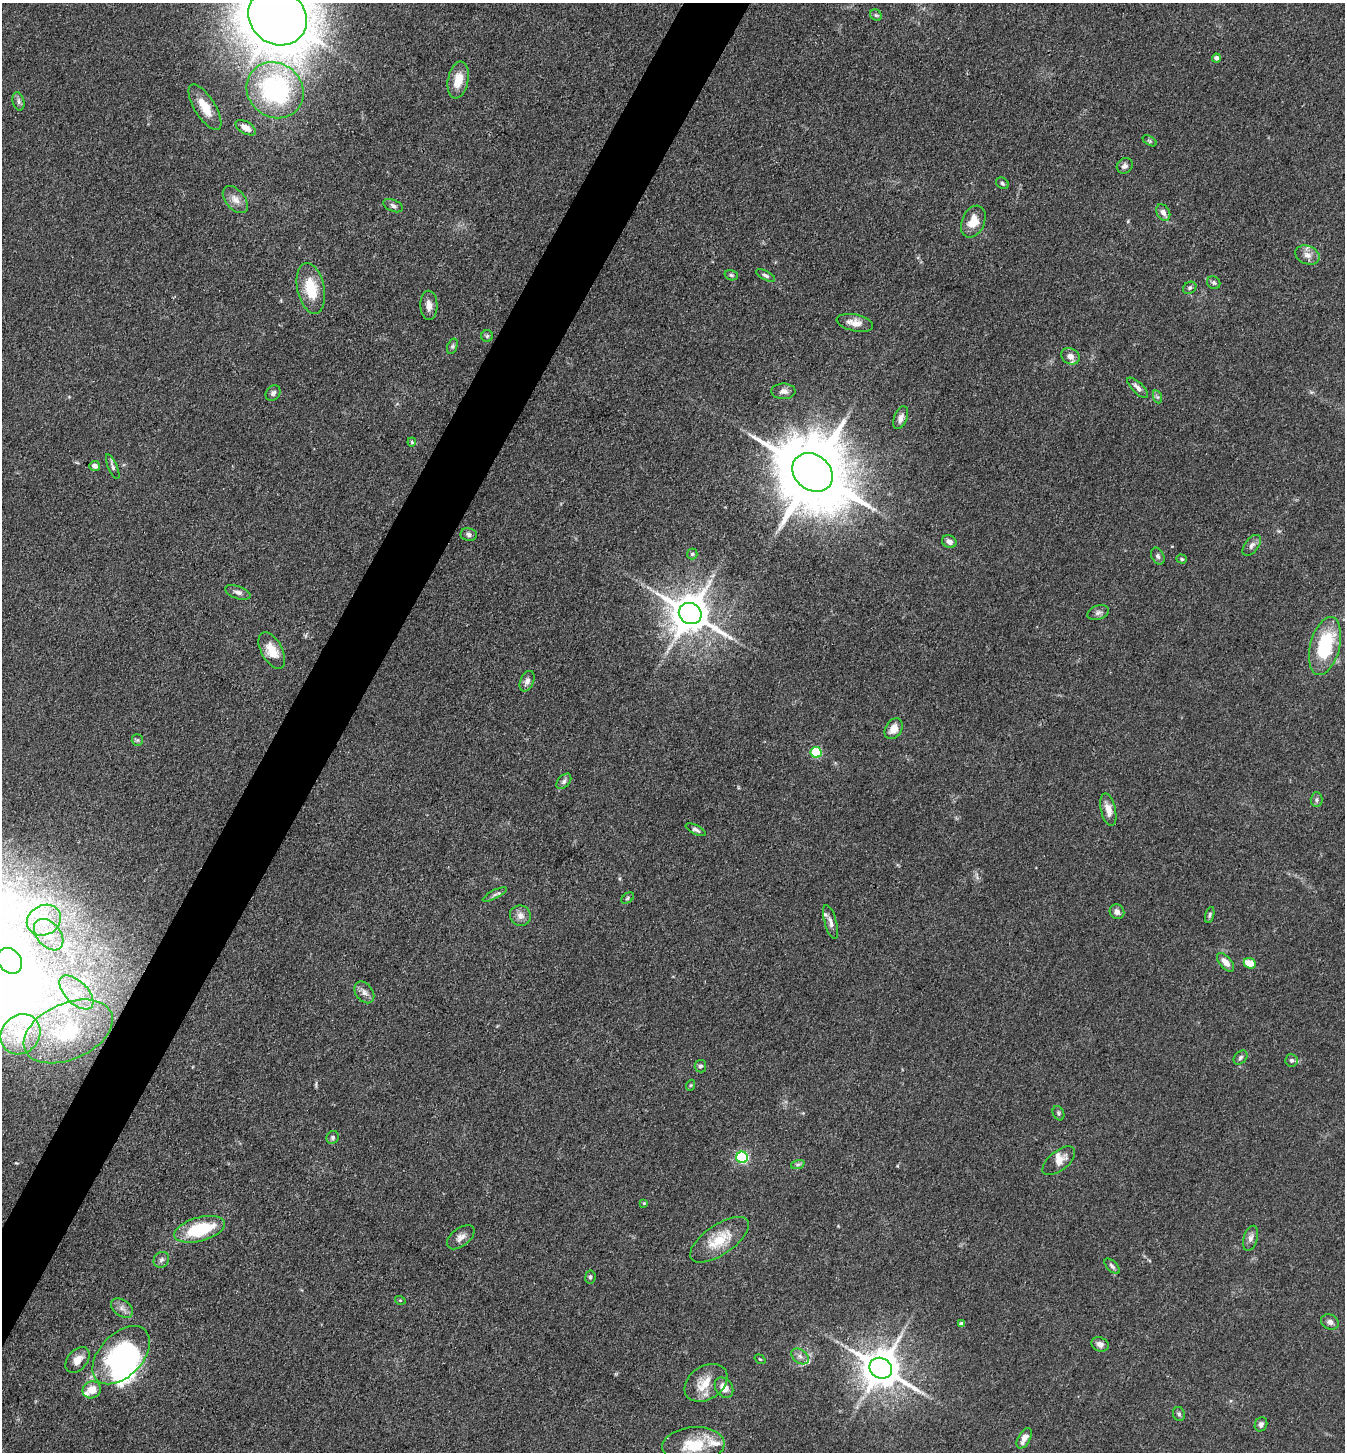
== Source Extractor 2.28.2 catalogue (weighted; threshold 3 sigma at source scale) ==
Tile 7 of 4 x 4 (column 3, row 2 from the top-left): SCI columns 2974-4316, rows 2901-4350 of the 5808 x 5800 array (HDU 1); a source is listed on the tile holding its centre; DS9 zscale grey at full resolution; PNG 1347 x 1454 px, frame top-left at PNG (2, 3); each listed source drawn as its Kron ellipse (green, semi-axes under 4 px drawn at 4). Shown black and unused: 4% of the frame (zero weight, under 3 of 4 exposures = <1% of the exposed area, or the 3 px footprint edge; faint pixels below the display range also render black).
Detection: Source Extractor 2.28.2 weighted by HDU 2 'WHT'; one run over the whole footprint, this tile lists its part. Background 0.0794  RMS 0.0061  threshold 0.0276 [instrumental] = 3 sigma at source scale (4.5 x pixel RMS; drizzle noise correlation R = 1.50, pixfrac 1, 0.05/0.05 arcsec/px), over >= 5 px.
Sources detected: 112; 2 inside a brighter object's white glare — neither listed nor drawn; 7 inside a brighter listed object's ellipse — not listed separately; the other 103 listed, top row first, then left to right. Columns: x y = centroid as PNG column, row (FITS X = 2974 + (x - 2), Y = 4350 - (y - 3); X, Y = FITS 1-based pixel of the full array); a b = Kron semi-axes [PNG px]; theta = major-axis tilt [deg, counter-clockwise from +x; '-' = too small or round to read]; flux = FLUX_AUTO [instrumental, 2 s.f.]
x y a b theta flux
876 15 6 5 - 1.3
277 17 31 27 -38 2000
1216 58 4 4 - 2.4
458 80 18 10 79 11
275 90 30 26 -40 99
18 101 9 5 -77 1.9
205 107 26 10 -58 11
246 128 11 6 -31 5.2
1150 141 8 4 -32 0.99
1125 166 8 7 - 2.2
1002 183 7 5 -35 1.2
235 199 16 9 -50 5
393 206 10 5 -23 1.9
1163 212 9 6 -61 3.1
973 221 16 11 67 9.5
1307 255 12 9 -22 4.6
731 275 7 5 -17 1.1
765 275 10 4 -27 1.6
1214 283 7 6 - 1.4
311 288 26 13 -78 20
1190 288 7 5 32 1.4
429 305 14 8 -88 4.5
855 323 18 8 -12 6.3
487 336 6 6 - 1.1
452 346 8 5 69 1.2
1070 356 9 7 -29 4.7
1138 388 13 5 -44 3
783 391 12 8 -1 3.3
273 393 8 6 55 2
1158 397 7 4 -70 1.1
901 418 12 6 69 3.3
412 442 4 4 - 0.97
95 466 5 5 - 2.4
113 467 13 4 -66 1.7
812 472 22 17 -40 7400
469 535 8 6 -9 1.9
949 542 7 6 - 3.3
1252 545 12 7 53 2.7
692 554 5 5 - 0.96
1158 556 9 6 -63 1.6
1182 559 5 4 - 1
238 592 13 6 -20 2.6
1098 613 11 7 21 2.3
690 614 11 10 - 2000
1325 646 30 15 75 44
272 650 20 10 -61 10
527 681 11 6 67 2.7
894 729 11 8 57 6.5
137 740 6 5 - 0.99
816 752 5 5 - 36
564 781 9 6 47 1.9
1316 800 7 6 - 1.5
1108 810 16 7 -77 5.9
696 830 11 4 -27 1.8
495 894 13 4 27 1.8
628 898 7 4 38 1
1117 912 8 7 - 2.8
1210 915 8 4 73 1.1
520 916 11 10 - 4.2
44 920 18 15 27 15
831 922 17 6 -74 3.2
49 935 18 12 -50 10
10 961 14 11 -50 20
1226 962 11 5 -49 4.8
1250 963 6 5 - 9.6
76 992 21 11 -45 13
364 992 12 8 -53 3.4
68 1031 47 28 24 50
21 1034 21 18 45 21
1240 1057 8 6 46 1.5
1291 1060 6 6 - 1.5
700 1066 6 6 - 1.5
691 1085 5 3 - 0.63
1058 1113 7 5 -65 1.2
333 1137 7 6 - 1.5
742 1157 6 5 - 74
1059 1161 19 10 38 6.4
798 1164 7 4 19 1.3
644 1203 4 3 - 0.55
200 1229 26 12 15 35
461 1237 16 9 37 4.1
1250 1238 13 7 73 3.1
720 1240 34 15 34 19
161 1260 8 7 - 2.2
1112 1266 9 5 -45 1.6
590 1277 6 5 - 1.3
400 1300 5 3 - 0.63
122 1308 12 8 -35 3.4
1330 1322 9 7 -27 2.4
962 1324 4 4 - 2.4
1100 1344 9 7 -27 2.8
121 1355 35 21 46 120
800 1356 10 6 -38 2.6
760 1359 6 3 -35 0.57
78 1360 15 9 50 6.1
881 1368 11 10 - 1900
706 1383 23 16 34 12
724 1388 11 8 -53 5.8
92 1390 9 8 - 8
1179 1414 7 6 - 1.5
1261 1424 7 6 - 1.7
1024 1438 11 6 61 4.9
693 1445 31 18 5 21
Isophote crosses this tile's border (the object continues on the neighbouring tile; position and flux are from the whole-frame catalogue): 2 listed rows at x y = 277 17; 693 1445